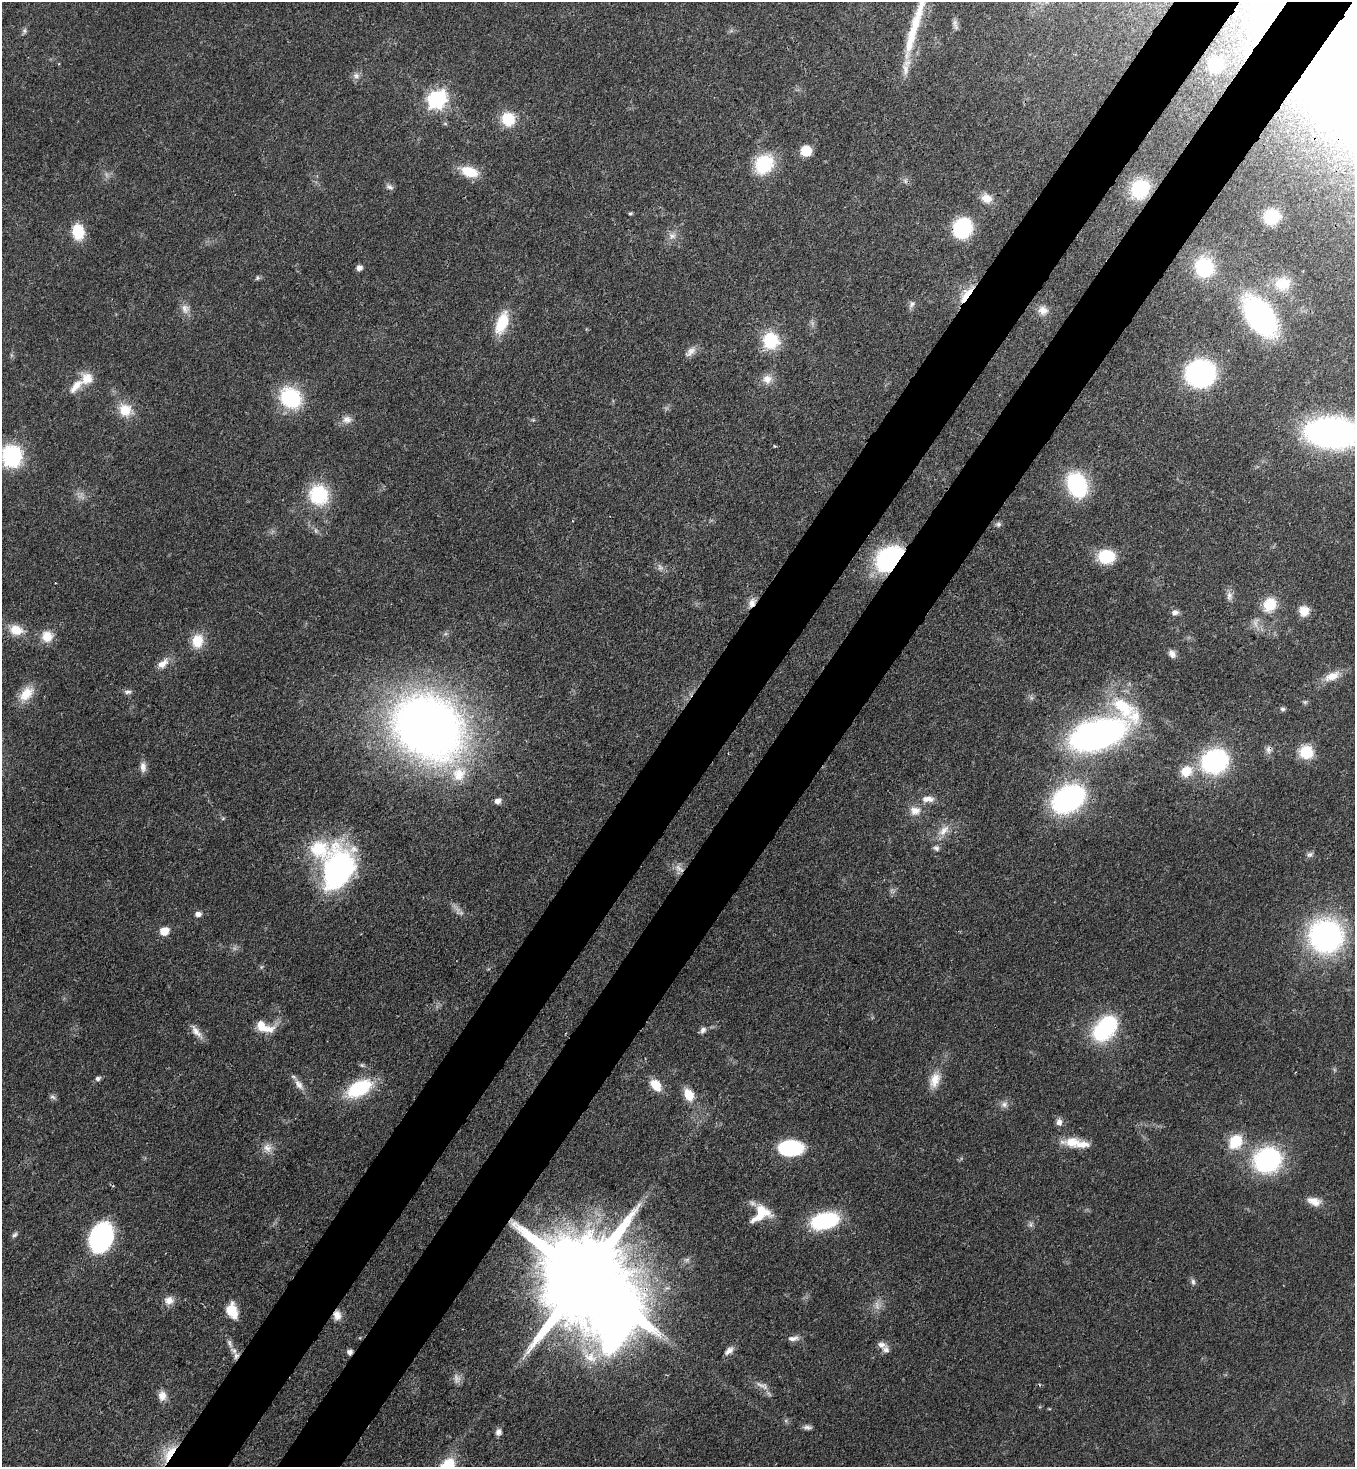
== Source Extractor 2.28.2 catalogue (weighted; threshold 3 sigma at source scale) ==
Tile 10 of 4 x 4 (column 2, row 3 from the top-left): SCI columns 1723-3075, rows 1525-2989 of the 6007 x 5984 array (HDU 1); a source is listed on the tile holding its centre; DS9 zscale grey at full resolution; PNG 1357 x 1469 px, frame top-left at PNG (2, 2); no overlay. Shown black and unused: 10% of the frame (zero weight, under 3 of 4 exposures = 7% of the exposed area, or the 3 px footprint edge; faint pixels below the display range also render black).
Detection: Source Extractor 2.28.2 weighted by HDU 2 'WHT'; one run over the whole footprint, this tile lists its part. Background 0.0668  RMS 0.0037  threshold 0.0167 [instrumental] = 3 sigma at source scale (4.5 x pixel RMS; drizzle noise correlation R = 1.50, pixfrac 1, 0.05/0.05 arcsec/px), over >= 5 px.
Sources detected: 142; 5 too faint to see at this stretch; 3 inside a brighter object's white glare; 1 cosmic-ray / hot-pixel residue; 1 long thin detection or spike segment (spike, bleed or trail) — not listed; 9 inside a brighter listed object's ellipse — not listed separately; the other 123 listed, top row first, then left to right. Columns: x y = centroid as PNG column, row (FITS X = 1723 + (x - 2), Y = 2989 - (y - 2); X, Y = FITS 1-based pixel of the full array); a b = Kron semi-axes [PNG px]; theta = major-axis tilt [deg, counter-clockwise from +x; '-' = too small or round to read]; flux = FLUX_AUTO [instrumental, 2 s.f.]
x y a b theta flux
1263 23 15 12 34 13
955 24 17 6 -73 1.5
24 31 8 5 74 0.87
1249 51 12 5 55 1.7
1215 65 11 10 - 16
905 69 20 9 87 3.7
356 76 10 8 -3 1.7
436 99 8 7 - 140
508 119 16 15 - 10
445 124 6 4 -1 0.54
806 151 9 8 - 10
764 164 22 17 53 20
469 172 20 11 -17 9.6
389 187 11 6 -26 1.2
1140 189 19 16 55 22
987 198 14 11 -19 3.9
630 213 4 3 - 0.57
1271 217 12 11 - 21
962 228 13 12 - 42
78 232 14 11 -80 13
672 236 10 10 - 2.4
1204 267 20 19 - 22
359 268 6 5 - 1.9
257 278 6 5 - 0.67
1282 284 20 17 12 9.4
966 295 27 8 54 7.2
912 304 11 7 57 1.4
185 308 12 11 - 2.8
1043 310 13 11 -20 3
1260 316 28 17 -55 120
502 323 28 13 69 12
771 341 19 18 - 15
690 352 17 8 44 2.5
1200 373 20 18 -4 84
87 379 16 16 - 5.8
767 379 13 12 - 3.6
290 398 23 19 -43 28
125 410 19 16 -22 7.6
347 419 14 10 -1 2.8
533 420 5 5 - 0.48
1332 433 35 20 -3 170
12 457 10 9 - 84
1077 485 23 17 -67 36
318 495 21 19 -61 23
998 524 8 6 -24 0.98
893 556 19 12 2 53
1106 557 15 12 -1 16
1229 596 12 8 84 2
752 603 13 9 65 2.8
1270 604 16 14 62 9.6
1304 611 12 11 - 4.4
1175 612 9 6 5 1.7
16 630 18 13 -16 6.7
47 636 14 13 - 5.8
197 641 17 13 80 8
1172 654 10 7 -54 1.9
163 663 16 9 39 3.8
1332 676 22 10 24 5.3
128 692 10 6 7 1.2
26 694 22 14 48 6.9
1283 709 5 5 - 0.95
428 726 53 43 -35 380
1098 734 48 24 18 140
1268 749 11 7 84 1.7
1306 752 15 14 - 11
1215 761 17 14 20 76
143 767 15 8 -86 2.2
1186 771 16 14 39 6.7
459 774 23 19 60 11
928 799 18 8 -1 3.3
1068 799 21 15 30 110
497 801 7 6 - 2.2
915 811 15 12 -10 4.2
944 830 19 10 47 4.5
936 848 8 7 - 1.2
1309 854 9 6 36 1.1
679 868 16 7 -36 2.8
338 869 48 30 72 75
198 914 8 6 9 1.6
164 931 8 7 - 6
1326 936 28 27 - 90
261 967 6 4 71 0.5
1108 1024 19 18 - 28
261 1025 16 11 -65 4.7
703 1030 9 6 52 1.5
196 1031 21 7 -51 3.1
362 1065 6 5 - 0.7
98 1079 6 6 - 1.1
935 1080 21 12 72 5.8
299 1084 18 9 -56 3
656 1085 14 10 -52 6.5
359 1088 29 16 28 24
689 1095 14 10 -65 6.5
52 1097 9 5 -27 0.95
1004 1104 10 8 5 1.9
1059 1122 10 8 -89 1.9
1235 1141 7 6 - 47
1072 1142 25 13 0 7.3
267 1148 13 11 -47 3.2
790 1148 21 13 2 35
1267 1160 25 21 26 56
1314 1201 18 10 -15 4.1
761 1212 20 18 -17 9.6
825 1221 23 13 14 41
1030 1225 9 5 84 1.1
15 1235 8 5 39 0.93
101 1237 19 14 68 91
585 1279 38 21 -47 11000
1193 1282 9 6 -88 1.1
169 1300 13 11 9 3.2
877 1305 14 6 -81 2.2
232 1310 16 11 -71 7.8
337 1315 12 9 -84 3.1
793 1338 14 6 5 2
881 1345 11 7 -9 2.1
234 1350 12 7 -40 1.9
729 1351 12 7 41 2.1
590 1357 23 14 -26 8.9
762 1386 21 6 -26 2.5
162 1396 13 10 -88 3.1
807 1427 11 5 -5 1.3
498 1432 9 7 69 1.6
169 1453 26 10 57 8.5
Overlapping masked pixels (flux is a lower limit): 12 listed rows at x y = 1263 23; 1249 51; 1140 189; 962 228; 966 295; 893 556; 752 603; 1268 749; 679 868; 585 1279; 337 1315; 169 1453
Isophote crosses this tile's border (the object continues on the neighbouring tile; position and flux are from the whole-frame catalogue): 1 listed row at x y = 1332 433